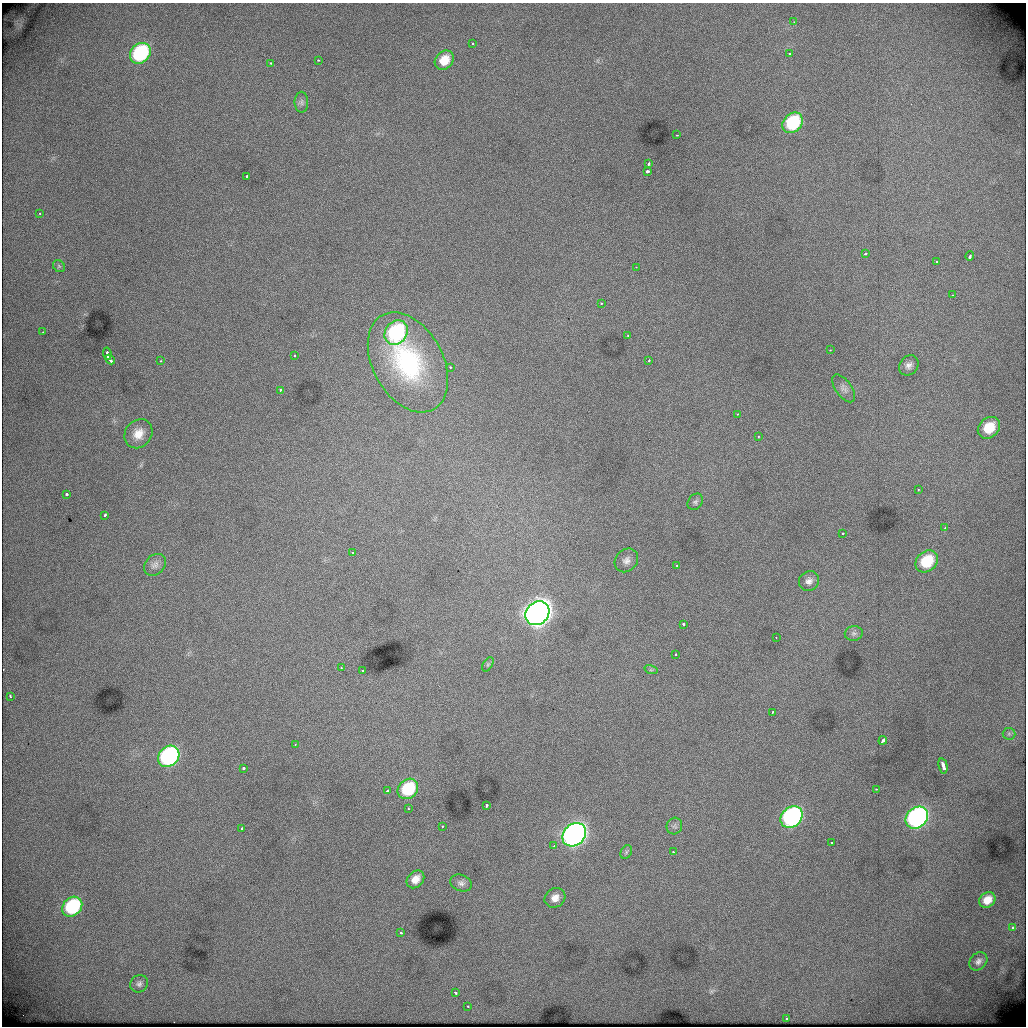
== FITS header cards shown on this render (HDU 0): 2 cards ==
NAXIS1  =                 1024          /
NAXIS2  =                 1024          /

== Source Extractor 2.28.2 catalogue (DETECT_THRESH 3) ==
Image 1024 x 1024 px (HDU 0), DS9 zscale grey, 1 PNG px = 1 image px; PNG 1028 x 1028 px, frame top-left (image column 1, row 1024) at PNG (2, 3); each listed source drawn as its Kron ellipse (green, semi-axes under 4 px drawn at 4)
Background 545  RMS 4.4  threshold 13.1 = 3 sigma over >= 5 px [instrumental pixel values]
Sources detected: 95; all 95 listed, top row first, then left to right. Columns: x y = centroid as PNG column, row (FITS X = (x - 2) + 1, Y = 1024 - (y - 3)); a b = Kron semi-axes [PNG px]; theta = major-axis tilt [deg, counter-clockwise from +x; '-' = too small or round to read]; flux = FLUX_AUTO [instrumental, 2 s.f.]
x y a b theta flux
794 22 2 2 - 160
473 43 3 2 - 370
140 53 11 9 45 34000
789 53 3 3 - 290
318 60 3 3 - 400
444 60 10 8 47 5500
271 63 3 3 - 630
301 102 10 7 -89 960
793 123 11 9 46 22000
677 135 3 2 - 2100
649 163 3 3 - 790
647 171 3 3 - 2900
246 176 3 2 - 1600
40 214 3 3 - 350
865 254 3 3 - 470
970 256 4 3 - 1200
937 262 3 3 - 480
59 266 6 5 - 560
636 267 3 3 - 280
952 295 2 2 - 230
601 304 3 2 - 330
43 332 3 2 - 450
396 332 13 10 54 36000
628 336 3 3 - 340
830 350 3 2 - 350
107 354 6 3 -83 3800
294 356 2 2 - 260
110 359 5 3 - 1700
649 360 3 3 - 370
161 361 3 2 - 240
408 362 54 35 -61 42000
909 365 11 9 50 1600
450 367 3 2 - 540
844 388 16 8 -55 1700
280 390 3 3 - 3200
737 414 2 2 - 260
989 428 12 9 43 9100
138 434 15 13 51 4200
758 437 3 2 - 360
918 490 3 3 - 360
66 494 3 3 - 2700
695 502 9 7 54 810
104 515 4 3 - 860
945 528 3 3 - 420
843 533 3 3 - 530
352 553 3 2 - 380
626 560 13 10 46 2000
927 561 12 10 42 13000
155 565 12 9 44 1600
677 566 3 2 - 580
809 581 10 9 - 1700
537 613 13 11 45 360000
683 624 3 3 - 1200
854 633 9 7 10 1000
776 638 3 2 - 150
675 655 3 3 - 390
488 664 8 4 58 520
341 668 3 2 - 290
651 670 7 4 -17 520
363 671 3 3 - 920
10 696 3 2 - 520
772 712 3 2 - 400
1009 734 6 6 - 690
883 740 4 3 - 1600
295 744 3 3 - 200
169 756 12 9 44 64000
943 766 7 3 -77 3700
243 768 3 3 - 1500
408 789 11 9 44 17000
876 789 3 2 - 570
387 791 3 3 - 920
486 805 4 3 - 1700
408 809 3 2 - 410
792 817 12 9 44 70000
917 818 12 10 43 88000
442 826 3 2 - 300
674 826 8 7 - 990
242 828 3 3 - 450
574 835 13 10 43 190000
832 842 3 2 - 340
554 846 4 3 - 2100
626 852 7 5 61 600
673 852 3 3 - 400
415 879 10 7 44 3100
461 883 11 8 -20 1300
555 898 11 9 34 2600
987 900 9 7 39 3400
72 907 11 9 44 25000
1012 927 3 3 - 2100
401 933 3 3 - 470
978 961 10 8 47 1400
139 984 9 8 - 1100
455 993 3 3 - 760
468 1006 3 3 - 570
786 1018 3 2 - 350